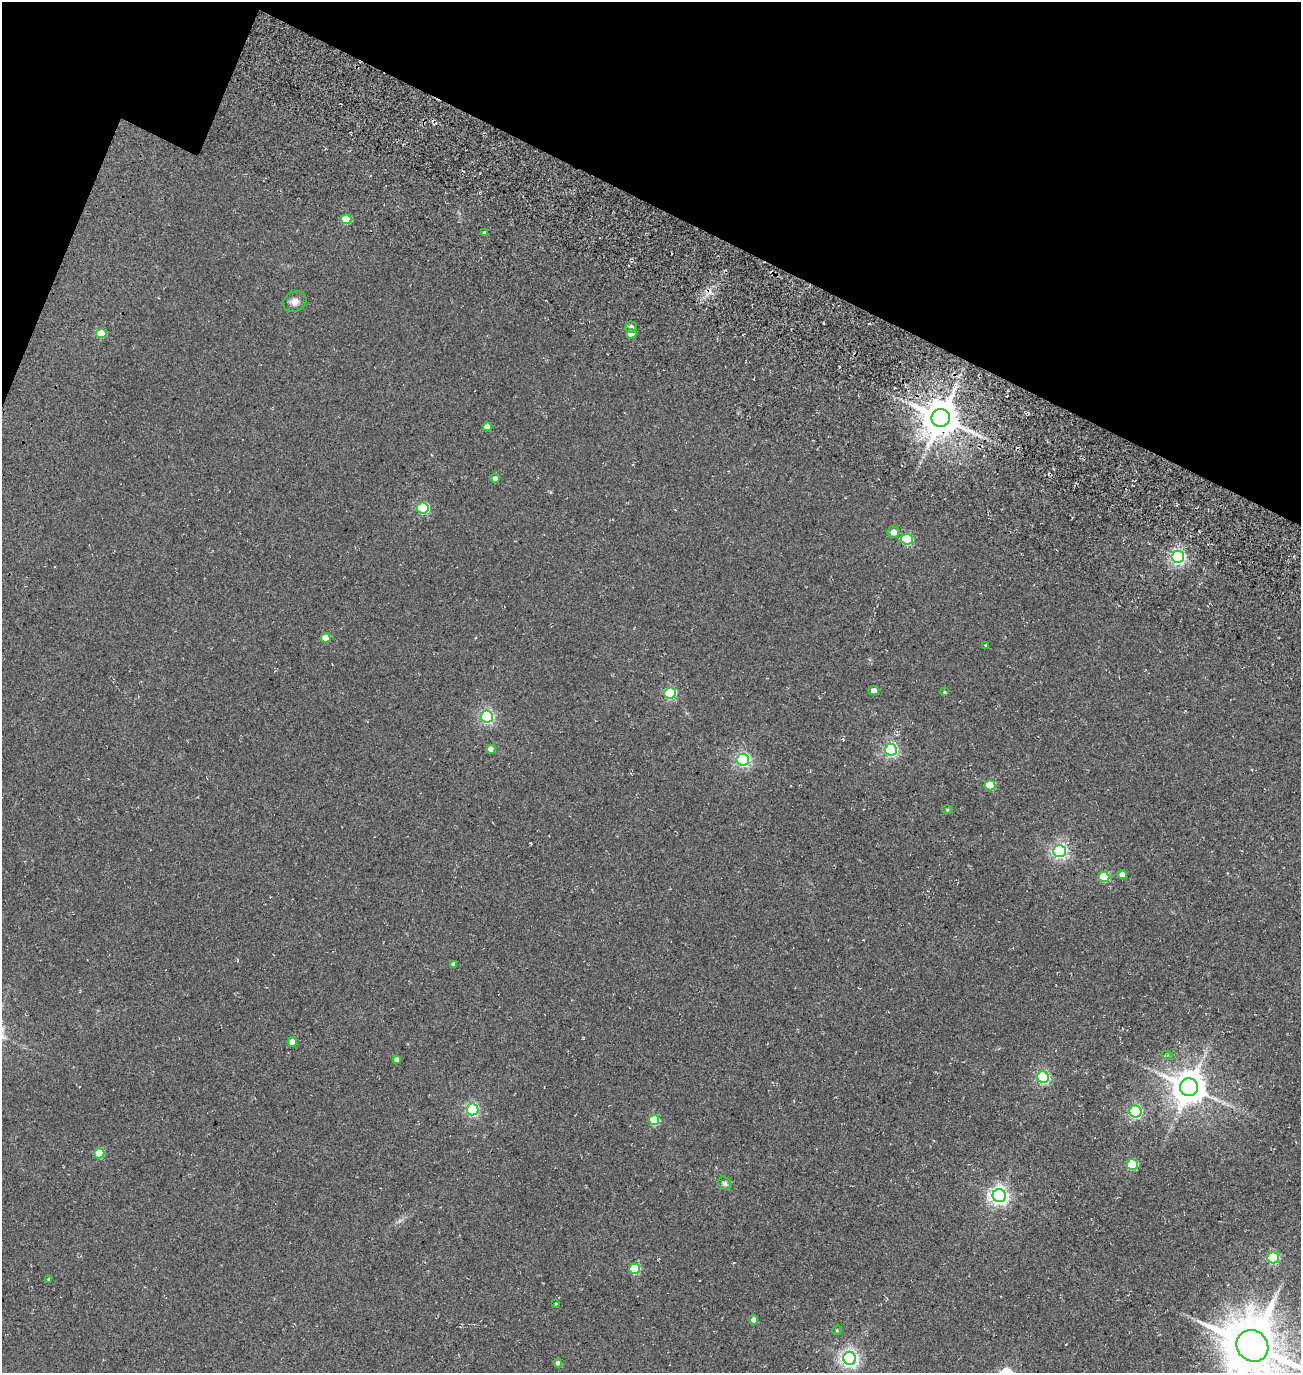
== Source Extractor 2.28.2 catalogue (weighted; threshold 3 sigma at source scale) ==
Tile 2 of 4 x 4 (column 2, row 1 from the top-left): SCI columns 1783-3081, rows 4357-5727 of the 5922 x 5903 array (HDU 1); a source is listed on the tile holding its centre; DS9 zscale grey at full resolution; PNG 1303 x 1375 px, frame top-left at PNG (2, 2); each listed source drawn as its Kron ellipse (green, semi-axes under 4 px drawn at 4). Shown black and unused: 18% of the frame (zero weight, under 3 of 5 exposures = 11% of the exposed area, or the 3 px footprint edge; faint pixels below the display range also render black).
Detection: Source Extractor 2.28.2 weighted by HDU 2 'WHT'; one run over the whole footprint, this tile lists its part. Background 0.0815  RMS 0.026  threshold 0.118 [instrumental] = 3 sigma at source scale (4.5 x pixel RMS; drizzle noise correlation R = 1.50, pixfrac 1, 0.05/0.05 arcsec/px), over >= 5 px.
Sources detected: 50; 1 cosmic-ray / hot-pixel residue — neither listed nor drawn; the other 49 listed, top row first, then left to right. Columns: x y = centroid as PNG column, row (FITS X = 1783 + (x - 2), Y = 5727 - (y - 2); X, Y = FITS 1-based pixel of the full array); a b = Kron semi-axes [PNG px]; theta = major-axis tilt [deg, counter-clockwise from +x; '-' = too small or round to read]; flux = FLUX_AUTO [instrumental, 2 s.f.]
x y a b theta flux
346 219 5 5 - 71
484 232 4 3 - 2.4
295 302 12 10 26 14
631 327 5 5 - 7.4
101 333 5 5 - 65
631 334 5 4 - 34
941 418 9 9 - 6700
487 427 4 4 - 21
495 478 4 4 - 9.2
423 508 6 5 - 220
893 532 6 6 - 16
907 539 6 5 - 190
1178 557 6 6 - 630
326 638 5 4 - 36
985 645 4 3 - 2.3
874 690 5 4 - 15
945 692 4 3 - 2.5
670 693 6 5 - 210
487 717 6 6 - 430
491 749 4 4 - 26
891 750 6 6 - 500
743 760 6 6 - 500
990 785 5 5 - 87
947 810 5 3 - 2.5
1059 851 6 6 - 610
1122 875 5 4 - 16
1104 877 5 5 - 92
453 964 4 4 - 7
292 1042 4 4 - 26
1167 1055 5 3 - 2.7
396 1059 4 4 - 8.5
1043 1077 6 6 - 330
1189 1087 9 9 - 5000
473 1109 6 6 - 350
1135 1111 6 6 - 370
654 1120 5 5 - 110
99 1153 5 5 - 80
1132 1164 5 5 - 140
725 1183 7 5 -45 4.8
999 1196 6 6 - 1100
1273 1258 6 5 - 200
634 1269 5 5 - 110
49 1279 4 3 - 4.3
556 1303 3 2 - 2
753 1320 5 4 - 12
837 1330 5 4 - 2.7
1252 1346 16 15 - 16000
850 1358 6 6 - 930
558 1363 4 4 - 9.8
Overlapping masked pixels (flux is a lower limit): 1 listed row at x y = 941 418
Isophote crosses this tile's border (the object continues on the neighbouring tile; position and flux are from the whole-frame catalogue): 1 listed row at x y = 1252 1346